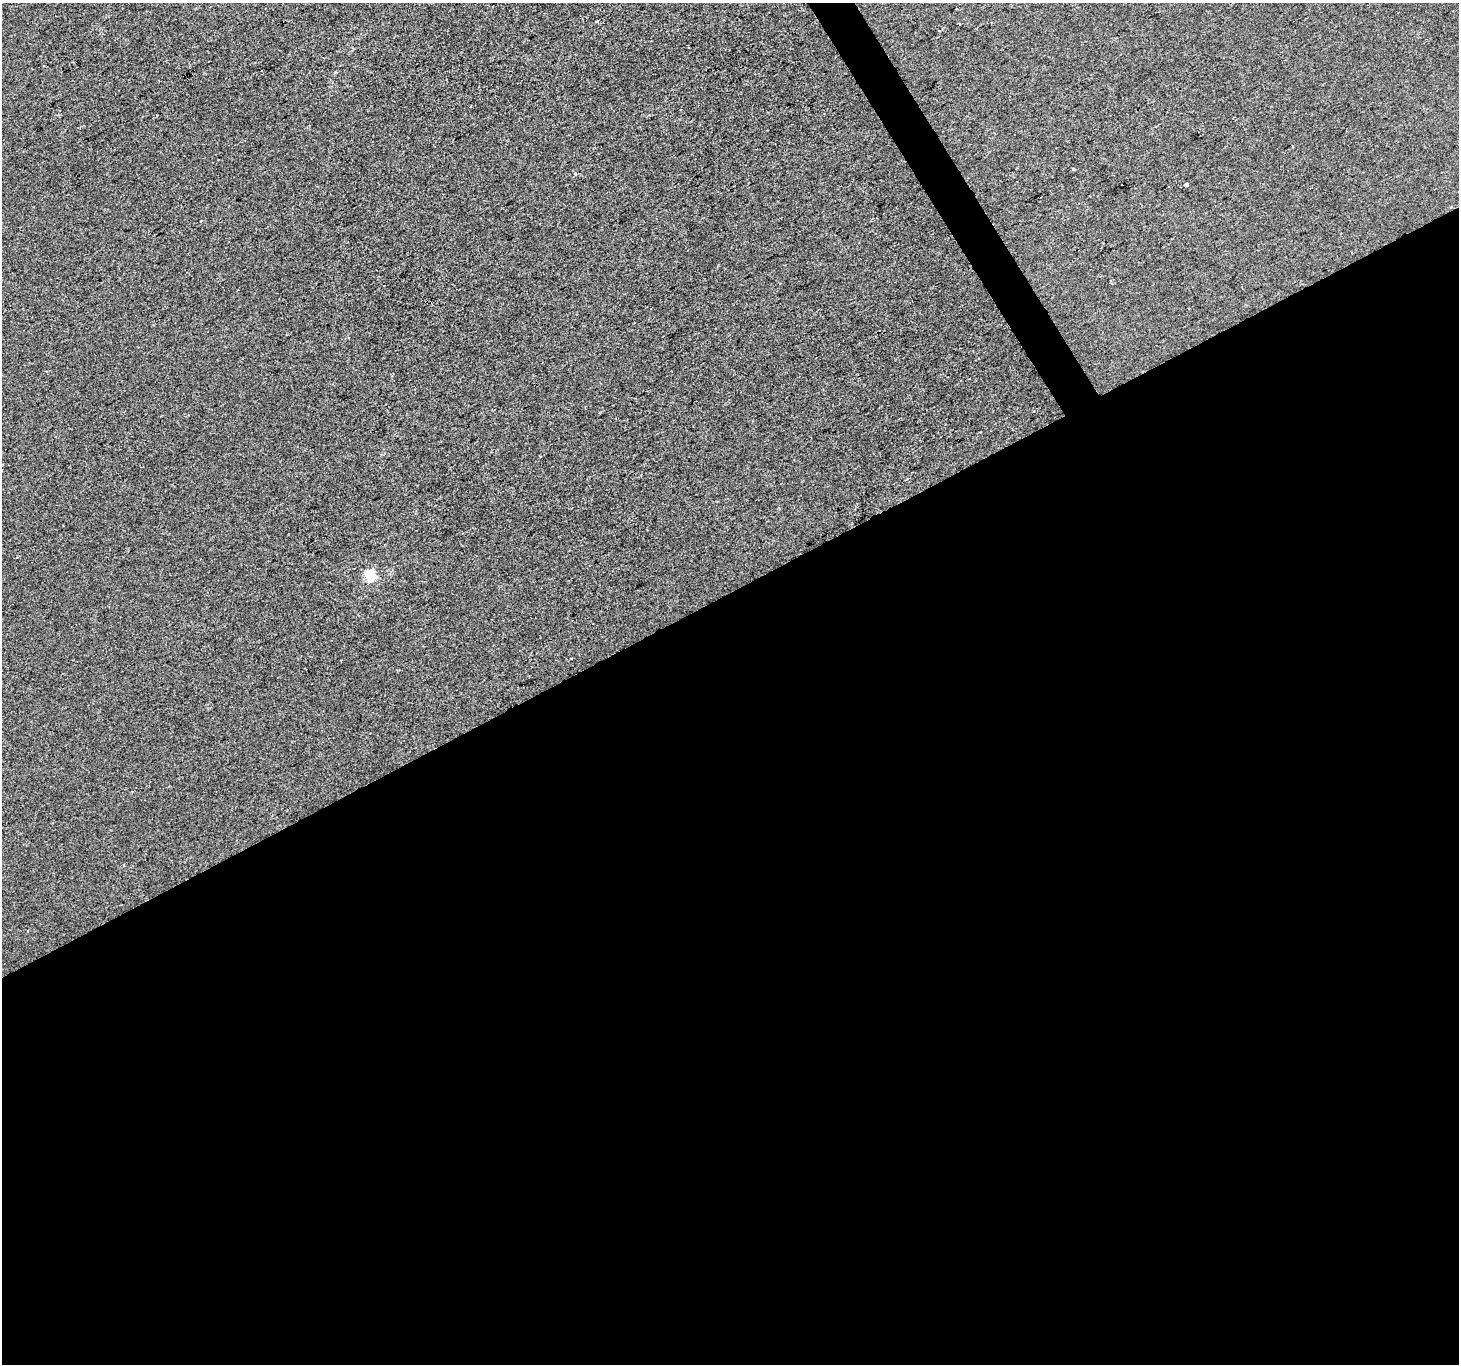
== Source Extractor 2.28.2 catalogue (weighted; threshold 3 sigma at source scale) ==
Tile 15 of 4 x 4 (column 3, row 4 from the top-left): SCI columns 2915-4371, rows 169-1530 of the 5827 x 5722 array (HDU 1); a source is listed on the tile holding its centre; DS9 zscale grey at full resolution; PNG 1461 x 1366 px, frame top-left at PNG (2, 3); no overlay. Shown black and unused: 58% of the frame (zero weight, under 2 of 3 exposures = <1% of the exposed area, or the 3 px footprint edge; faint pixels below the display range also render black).
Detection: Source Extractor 2.28.2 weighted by HDU 2 'WHT'; one run over the whole footprint, this tile lists its part. Background 0.00146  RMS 0.0056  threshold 0.0253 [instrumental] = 3 sigma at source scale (4.5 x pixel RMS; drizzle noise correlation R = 1.50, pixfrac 1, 0.0396/0.0396 arcsec/px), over >= 5 px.
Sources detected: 4; all 4 listed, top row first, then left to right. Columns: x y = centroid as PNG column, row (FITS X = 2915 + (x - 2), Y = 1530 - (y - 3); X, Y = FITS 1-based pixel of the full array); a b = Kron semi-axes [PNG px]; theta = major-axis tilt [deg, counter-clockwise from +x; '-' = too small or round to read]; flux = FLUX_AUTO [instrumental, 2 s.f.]
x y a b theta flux
596 21 3 3 - 2.2
959 24 3 3 - 2.5
1186 184 3 3 - 4.3
370 576 6 5 - 35